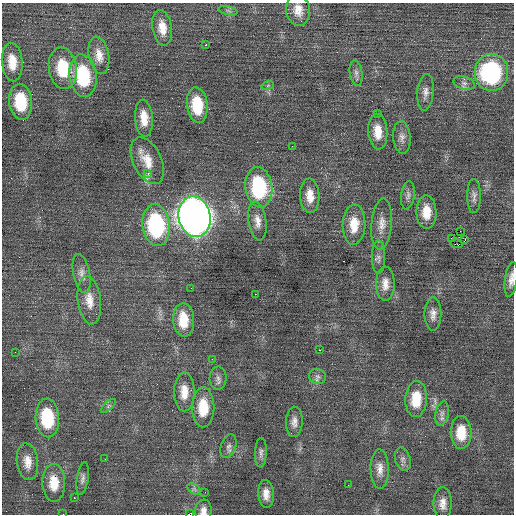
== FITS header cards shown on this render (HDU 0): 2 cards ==
NAXIS1  =                  512 / Axis length
NAXIS2  =                  512 / Axis length

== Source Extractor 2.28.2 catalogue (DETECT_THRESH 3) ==
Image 512 x 512 px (HDU 0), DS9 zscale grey, 1 PNG px = 1 image px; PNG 516 x 516 px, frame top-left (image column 1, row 512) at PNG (2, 3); each listed source drawn as its Kron ellipse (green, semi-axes under 4 px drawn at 4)
Background 0.0614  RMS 0.8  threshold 2.41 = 3 sigma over >= 5 px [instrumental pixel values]
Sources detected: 75; all 75 listed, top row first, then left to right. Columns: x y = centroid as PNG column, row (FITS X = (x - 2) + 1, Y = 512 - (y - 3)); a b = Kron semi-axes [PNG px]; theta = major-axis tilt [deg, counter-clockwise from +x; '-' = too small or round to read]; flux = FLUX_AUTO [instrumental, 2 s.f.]
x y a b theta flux
298 10 16 12 -81 650
228 11 10 4 -13 110
162 28 18 9 -81 740
206 44 3 2 - 260
99 55 19 10 -79 620
12 62 19 10 -85 1000
63 68 21 14 -81 2300
491 72 18 16 -90 7000
356 73 13 6 -82 220
83 76 21 13 -83 3700
464 83 11 6 -15 210
268 85 6 4 20 78
425 92 18 8 84 360
21 102 18 11 -85 2300
197 105 18 10 -84 2000
377 113 3 3 - 170
144 118 18 9 -85 840
378 132 18 9 -85 830
402 137 16 8 -85 360
292 146 2 2 - 73
147 161 25 14 -64 1100
148 173 3 3 - 210
259 187 20 13 -82 4800
408 195 14 7 82 220
310 196 17 9 -87 720
474 196 17 7 -90 270
426 212 17 10 -89 940
195 217 20 16 -79 56000
257 221 19 9 -81 500
382 224 25 10 85 620
156 225 21 13 -83 6400
354 225 20 11 88 1100
460 231 2 2 - 34
451 238 2 2 - 290
465 240 3 2 - 130
456 244 6 2 -11 17
378 257 16 7 -90 260
82 273 20 8 -78 390
511 279 17 6 82 370
385 284 17 9 -90 510
191 288 2 2 - 24
255 294 2 2 - 200
89 300 24 11 -83 790
433 314 17 8 -90 390
184 320 17 10 -87 1400
319 350 2 2 - 400
15 352 3 2 - 38
212 359 3 2 - 44
318 376 8 7 - 200
218 378 11 8 88 240
184 392 19 10 -90 820
416 399 18 11 87 1400
108 406 9 4 43 130
203 407 20 11 90 1600
442 413 12 6 79 240
47 418 19 12 -86 3000
294 422 15 8 88 360
461 432 16 10 -89 1200
228 446 12 7 72 230
261 453 15 6 88 200
105 459 2 2 - 24
403 459 12 7 -73 220
27 462 18 10 -83 630
380 469 20 9 -89 500
83 479 16 6 81 230
54 483 19 11 -88 1100
348 485 2 2 - 85
194 489 7 4 -34 120
205 492 2 2 - 23
266 494 14 8 -86 480
74 498 3 2 - 240
443 503 16 9 89 480
203 511 11 8 82 360
63 514 2 2 - 97
189 514 3 2 - 160
At the frame edge (FLAGS 8, measured only in part): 4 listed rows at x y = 511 279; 203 511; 63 514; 189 514